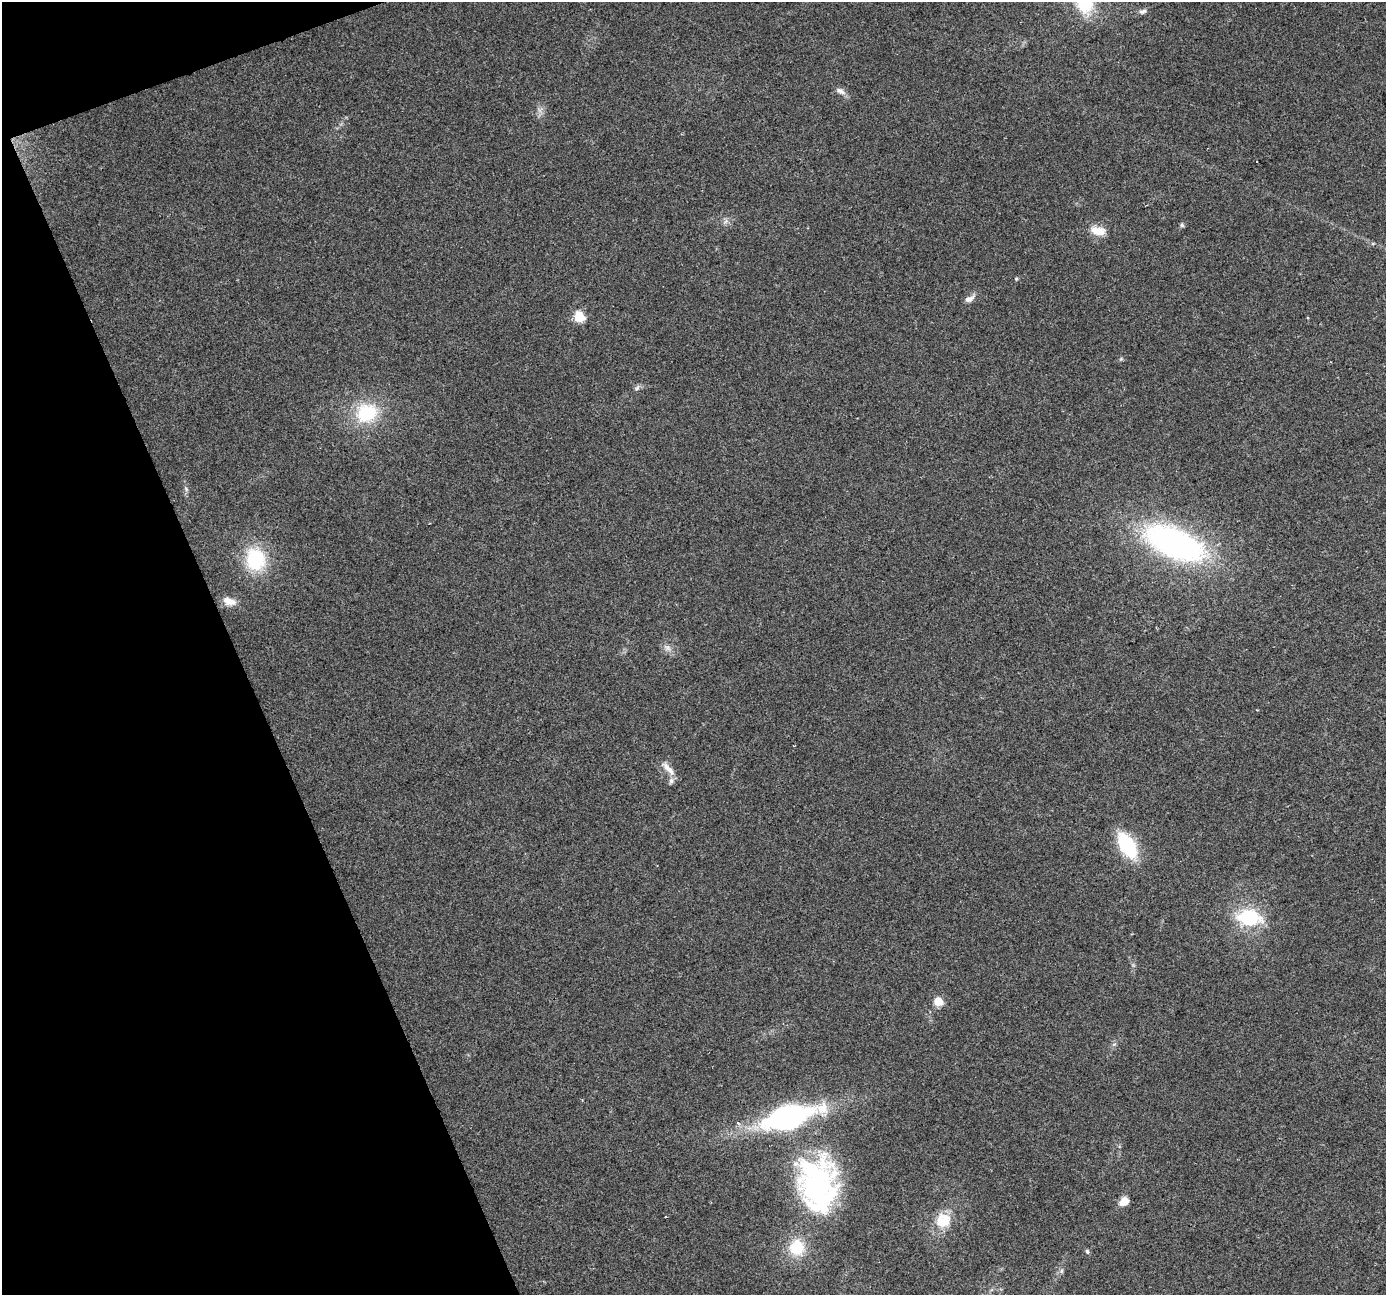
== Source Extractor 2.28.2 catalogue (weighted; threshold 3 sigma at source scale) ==
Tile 5 of 4 x 4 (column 1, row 2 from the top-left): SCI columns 1-1384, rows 2717-4009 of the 5534 x 5378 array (HDU 1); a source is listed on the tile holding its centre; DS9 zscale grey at full resolution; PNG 1388 x 1297 px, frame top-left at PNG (2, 2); no overlay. Shown black and unused: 18% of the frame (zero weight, under 2 of 3 exposures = <1% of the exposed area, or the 3 px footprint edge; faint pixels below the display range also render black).
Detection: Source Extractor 2.28.2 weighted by HDU 2 'WHT'; one run over the whole footprint, this tile lists its part. Background 0.127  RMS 0.0089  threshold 0.0402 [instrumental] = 3 sigma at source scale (4.5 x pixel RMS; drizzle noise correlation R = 1.50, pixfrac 1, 0.0396/0.0396 arcsec/px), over >= 5 px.
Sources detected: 31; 2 inside a brighter listed object's ellipse — not listed separately; the other 29 listed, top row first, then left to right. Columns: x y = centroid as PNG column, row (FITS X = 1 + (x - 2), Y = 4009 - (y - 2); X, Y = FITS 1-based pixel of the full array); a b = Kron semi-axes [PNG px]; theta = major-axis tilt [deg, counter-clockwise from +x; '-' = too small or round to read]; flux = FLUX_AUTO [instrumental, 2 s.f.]
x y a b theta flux
1143 11 11 5 12 2.9
840 91 14 7 -31 4.5
1257 162 2 2 - 0.83
725 221 8 5 45 2.4
1182 225 6 5 - 1.5
1098 231 21 11 -9 12
1016 279 4 4 - 1.1
969 299 14 6 29 5
579 316 6 5 - 61
637 388 7 4 46 2.1
366 413 27 22 23 49
186 489 7 4 -47 1.5
1174 543 50 22 -23 310
255 559 27 23 -79 52
229 601 17 9 -15 8.7
668 648 9 8 - 4.3
668 768 24 7 -47 7.7
671 781 9 6 72 3.1
1127 845 22 11 -59 74
1249 917 29 19 -6 52
938 1001 5 5 - 37
1114 1044 6 4 18 1.4
788 1117 49 19 16 210
817 1184 71 47 -82 190
1124 1201 11 8 42 9.2
940 1223 17 15 -59 14
797 1248 15 15 - 31
1087 1251 6 5 - 1.7
1062 1271 8 4 81 1.9